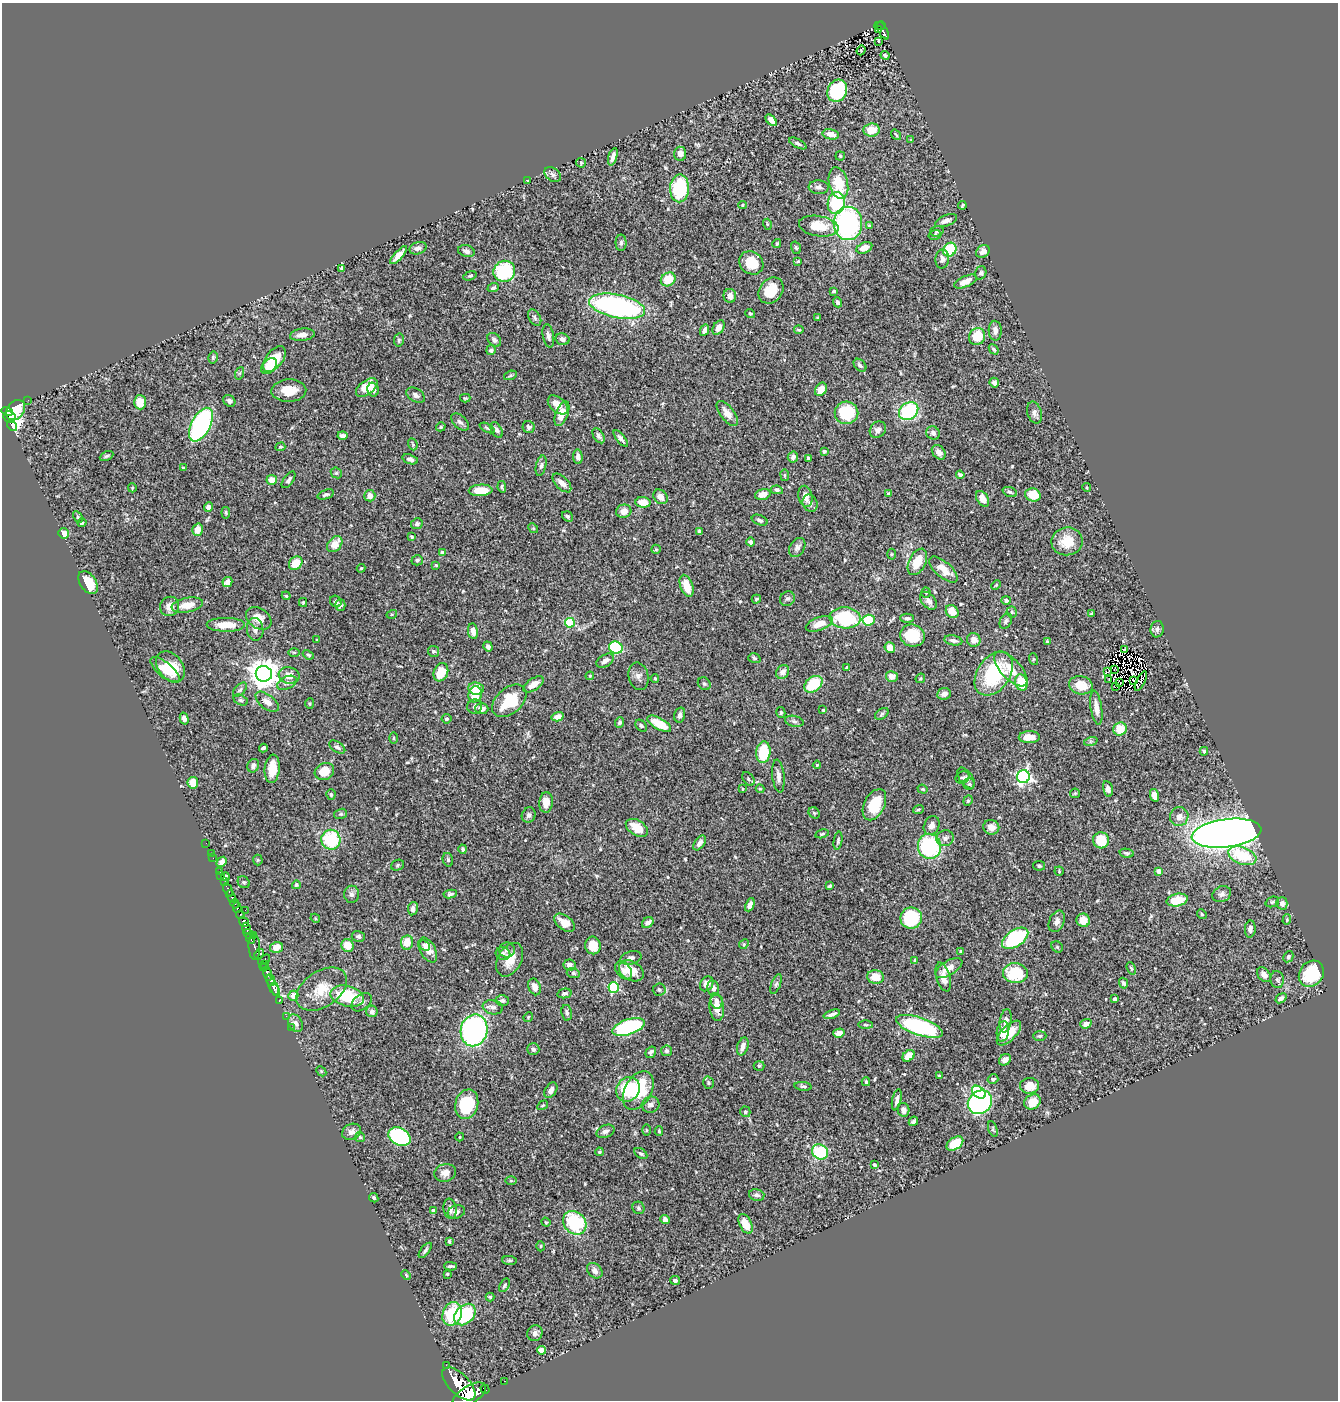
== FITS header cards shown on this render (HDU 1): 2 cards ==
NAXIS1  =                 1336
NAXIS2  =                 1398

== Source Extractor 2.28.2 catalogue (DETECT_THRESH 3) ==
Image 1336 x 1398 px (HDU 1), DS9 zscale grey, 1 PNG px = 1 image px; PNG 1340 x 1402 px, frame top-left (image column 1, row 1398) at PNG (2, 3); each listed source drawn as its Kron ellipse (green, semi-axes under 4 px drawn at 4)
Background 0.574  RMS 0.023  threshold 0.0678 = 3 sigma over >= 5 px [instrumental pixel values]
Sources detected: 550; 5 with non-positive FLUX_AUTO (blend fragments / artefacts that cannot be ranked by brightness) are neither listed nor drawn; of the other 545, the 500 brightest by FLUX_AUTO listed and drawn (45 fainter detections omitted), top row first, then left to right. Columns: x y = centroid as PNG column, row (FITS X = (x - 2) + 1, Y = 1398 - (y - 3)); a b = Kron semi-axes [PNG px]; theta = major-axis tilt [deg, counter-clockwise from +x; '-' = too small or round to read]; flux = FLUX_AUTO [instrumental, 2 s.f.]
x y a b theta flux
880 26 5 4 - 70
878 30 3 3 - 13
883 31 9 3 -62 100
878 41 4 2 - 2.4
861 50 5 3 - 1.5
885 55 4 3 - 4
837 91 11 9 64 120
771 120 7 4 -47 9.7
872 130 8 6 6 24
831 134 8 5 -12 16
896 135 6 3 -54 1.8
911 140 4 3 - 1.5
798 143 9 4 -27 4.1
680 154 7 6 - 11
840 156 4 4 - 1.6
613 157 9 4 73 6.9
581 163 5 4 - 1.8
553 175 9 6 -33 5.2
527 180 3 2 - 1.6
838 183 16 9 -76 40
819 187 10 7 -3 5
680 188 14 9 89 93
836 203 11 8 79 90
742 205 4 4 - 1.8
962 205 4 2 - 2
946 221 11 5 21 7.5
848 223 17 14 -90 260
767 224 5 3 - 1.5
869 225 4 4 - 2
819 226 20 10 -9 36
937 231 7 5 15 2.5
935 235 6 4 17 2.6
621 243 8 5 89 3.7
777 244 5 3 - 2.3
418 248 9 6 19 6
796 248 6 4 -73 2.8
864 248 8 5 25 12
950 250 7 6 - 92
466 251 8 6 -18 6
983 251 7 6 - 8.6
398 255 11 4 47 12
942 259 9 7 87 6.5
798 261 3 3 - 1.9
751 263 13 11 -37 37
342 268 3 3 - 2.9
504 271 11 10 - 100
981 273 7 5 72 3.7
470 276 7 4 20 2
668 279 8 6 34 37
965 282 12 5 23 12
493 288 6 4 19 3.7
771 291 14 11 50 36
834 291 4 3 - 2.1
730 296 7 6 - 10
838 302 5 4 - 5.1
617 306 28 11 -12 340
750 313 5 4 - 2
817 317 4 3 - 1.5
535 318 9 5 -57 4.2
719 328 8 5 59 12
704 330 6 4 65 7.1
799 330 5 3 - 1.8
995 331 10 6 -89 9
302 335 12 6 7 11
548 336 12 5 -80 6
977 336 8 8 - 40
562 339 7 6 - 5.1
399 340 6 5 - 2.7
494 340 8 6 -45 5.2
994 349 5 4 - 2.9
491 350 5 5 - 4
213 357 6 4 76 2.5
274 359 15 8 52 57
860 365 7 5 -45 4.3
269 366 9 6 49 14
240 373 6 4 70 2.4
510 375 7 4 20 2.2
994 383 5 4 - 4.7
367 387 12 7 37 24
821 389 7 5 56 17
373 390 7 5 -75 6.5
289 391 17 11 3 27
416 395 10 6 -32 5.5
465 398 5 4 - 1.7
28 400 2 2 - 6.3
229 401 6 5 - 5.1
140 402 7 6 - 25
558 405 12 7 -41 20
16 410 11 8 50 650
7 411 6 4 -14 880
909 411 10 8 37 120
727 413 15 7 -52 13
846 413 12 11 - 83
1035 413 11 7 -74 6.2
562 414 13 6 69 21
10 417 6 5 - 1000
460 422 10 6 -44 5
201 425 18 9 62 270
12 426 6 4 -53 240
441 427 5 4 - 2.4
529 427 6 6 - 3.9
487 428 8 3 -26 2.1
496 430 8 5 -60 4.3
878 430 9 7 46 6.7
933 433 7 6 - 5.3
342 436 5 4 - 5.2
599 436 8 5 -59 4.3
621 438 10 4 -51 5.1
413 444 6 4 -69 2
280 447 5 3 - 2.1
824 451 4 3 - 3.2
939 452 8 6 -49 9.4
107 456 7 4 26 2.6
578 457 7 5 -84 6.9
793 457 5 5 - 5.1
808 458 4 3 - 2.9
410 459 8 4 -18 5.3
541 466 10 5 76 4.2
183 468 4 3 - 2.2
336 473 6 5 - 2.1
785 475 6 3 -82 1.7
960 475 4 4 - 5.5
272 480 5 5 - 15
288 480 9 4 54 4.6
562 483 12 6 -45 11
502 487 6 4 -83 2.8
132 488 4 4 - 1.8
1087 488 4 3 - 1.5
481 490 12 6 3 28
777 490 6 4 -10 2.6
1010 492 7 4 -20 3.1
763 494 8 5 16 12
888 494 4 4 - 2.3
326 495 8 4 19 3.9
1033 495 8 6 -17 28
370 496 6 5 - 10
805 496 11 7 -78 12
660 497 8 6 -48 12
983 499 9 5 -57 12
643 502 7 5 -6 19
810 503 9 7 -66 6.6
208 507 4 4 - 7
624 511 8 6 15 12
226 513 6 4 -84 2.1
567 516 6 4 -36 2.9
78 517 6 4 -61 2.1
760 520 8 5 -22 3.8
82 523 4 4 - 2.4
417 524 6 5 - 4.3
533 528 5 4 - 1.8
197 530 6 5 - 16
700 531 4 3 - 3.3
63 533 5 5 - 12
412 537 3 3 - 1.7
1067 541 16 14 8 32
750 542 4 4 - 4.3
335 544 9 6 49 19
797 547 10 7 59 6
656 549 5 4 - 1.9
442 553 4 4 - 9
891 554 5 3 - 1.5
417 560 6 5 - 3.9
917 562 14 8 63 33
296 563 7 6 - 28
436 565 3 3 - 1.8
361 568 4 4 - 1.5
943 569 17 7 -41 20
88 582 13 8 -56 36
227 582 5 5 - 10
996 585 5 3 - 1.5
687 586 11 6 -71 25
926 593 5 4 - 1.9
286 596 4 3 - 1.6
756 599 5 4 - 2.2
787 599 8 7 - 4.3
1006 600 5 4 - 3.6
336 601 6 5 - 2.6
928 601 10 6 -51 7.1
303 602 4 4 - 1.6
187 605 16 7 11 19
340 605 6 5 - 3.8
170 606 10 9 - 11
952 611 7 5 -50 18
1012 612 5 5 - 2.6
392 614 5 3 - 1.7
1092 614 4 3 - 2.3
259 618 14 10 -35 17
845 618 15 10 -3 110
907 618 7 4 1 3.1
869 620 6 5 - 45
1006 621 8 5 63 4
570 623 5 4 - 86
819 624 14 6 20 18
226 625 19 7 0 26
255 629 11 8 -83 7.3
1157 629 8 6 81 4.9
473 631 8 5 -81 9.6
912 636 12 11 - 61
317 640 3 3 - 2.6
953 640 9 5 -11 6.5
974 640 7 6 - 11
1047 642 4 3 - 1.6
488 646 5 4 - 3.7
616 648 7 6 - 100
890 648 5 5 - 18
1124 650 4 2 - 2.7
433 651 5 5 - 3.7
294 652 6 4 0 1.6
308 655 6 4 -22 2
754 658 6 4 -17 2.5
1033 659 6 4 -73 1.9
605 661 9 5 31 7.6
171 667 17 12 -50 43
847 668 4 4 - 4.7
1011 669 22 10 -47 27
1114 669 2 2 - 2.4
165 670 18 7 -39 25
1107 671 4 2 - 1.7
441 672 9 7 68 33
783 672 7 6 - 8.8
264 674 8 8 - 2000
994 674 24 16 56 120
289 675 10 8 -11 15
590 676 4 3 - 1.7
638 676 14 10 -77 7.8
892 676 6 5 - 12
655 678 4 3 - 1.5
920 678 5 4 - 2
1109 679 3 2 - 1.8
1134 680 4 3 - 2.8
1141 681 11 2 63 2.2
1021 682 8 6 -73 38
287 683 10 6 25 4.9
1119 683 3 3 - 1.7
533 684 11 6 33 15
704 684 7 5 -41 2.8
813 684 10 7 36 62
1081 685 12 9 -13 25
1116 687 4 2 - 1.6
476 688 7 6 - 34
240 690 9 5 45 3.8
475 694 8 6 74 36
944 694 7 6 - 8.5
241 700 7 5 -26 2.9
509 701 20 12 41 53
267 702 13 7 -38 11
310 704 5 4 - 1.9
475 706 7 7 - 4.7
1096 708 17 5 -82 13
482 709 7 5 -2 8.6
823 710 3 3 - 1.7
781 713 5 4 - 2.4
882 714 7 5 37 3.1
680 715 7 5 75 4.9
558 717 6 4 15 11
184 719 6 4 -75 6.1
447 719 5 4 - 3.2
794 721 9 5 -14 4.4
620 722 5 4 - 3.4
659 724 13 5 -30 43
641 726 7 5 -46 2.7
1120 729 7 6 - 28
1029 737 10 6 1 18
394 738 5 3 - 1.6
1091 741 7 4 18 2.7
337 747 9 5 -32 4
263 748 4 3 - 3.4
1204 751 4 3 - 2
763 752 11 7 85 56
817 765 4 4 - 1.7
253 766 7 5 69 4.7
272 769 14 7 84 25
324 771 10 8 27 29
778 776 16 6 -84 8.1
1023 777 6 6 - 350
962 778 7 6 - 3.4
966 778 12 6 -54 6
748 779 7 5 -53 3.2
193 783 6 5 - 28
969 784 5 5 - 2.7
742 789 3 2 - 1.6
760 789 4 4 - 1.6
923 789 5 4 - 2
1108 789 8 5 -78 5.6
1075 793 5 5 - 2
331 794 5 4 - 2.7
1154 795 6 4 -76 13
968 801 5 4 - 2.2
546 802 10 7 85 16
874 805 17 10 63 50
918 809 5 3 - 1.8
814 813 6 5 - 2.2
341 814 6 5 - 2.7
529 815 8 7 - 4.8
1179 816 9 9 - 9.9
932 826 10 7 66 8.5
991 827 8 7 - 14
637 828 12 7 -31 27
1227 833 35 14 7 2000
822 834 7 4 15 2.2
945 838 9 8 - 6.4
331 840 10 9 - 84
1101 840 8 8 - 46
838 841 9 4 81 3.2
206 843 2 2 - 4.3
700 843 8 5 55 7.5
929 846 12 11 - 150
463 849 4 4 - 3.4
1127 853 7 4 -12 3.1
211 854 2 2 - 4.5
1242 856 14 8 -20 60
213 858 2 2 - 3.1
258 860 5 5 - 1.9
448 860 7 5 -75 2.9
222 862 5 4 - 9.4
397 865 7 5 23 2.5
1039 866 6 5 - 2.6
219 871 2 2 - 12
1059 871 4 4 - 1.8
1159 871 4 4 - 16
221 875 2 2 - 15
225 877 4 3 - 2.5
224 882 2 2 - 7.5
244 882 6 5 - 2.9
296 885 4 4 - 2.6
830 886 4 3 - 2.1
228 890 7 3 -64 87
352 894 8 7 - 5.2
450 894 7 4 8 3.1
1222 894 10 7 25 5.7
231 897 6 3 -68 160
1177 900 11 6 12 38
1272 902 7 5 19 2.6
1282 903 6 5 - 6.8
235 904 4 3 - 340
750 905 7 4 66 7.2
237 908 5 3 - 560
413 909 7 5 79 6
245 910 2 2 - 10
1202 914 5 4 - 2.1
240 915 4 3 - 320
315 918 5 4 - 1.6
911 918 11 10 - 86
1083 920 7 6 - 19
1287 920 5 4 - 1.9
1057 921 11 7 66 8.6
244 922 5 4 - 710
564 923 12 7 -38 19
648 923 6 5 - 7.6
246 928 5 3 - 270
1250 929 8 5 86 5.9
249 934 5 3 - 110
254 935 3 2 - 58
358 936 7 5 -14 4.1
1015 938 15 8 33 130
251 939 5 3 - 190
407 942 7 6 - 23
744 944 5 4 - 1.9
347 945 6 6 - 23
425 945 6 4 -41 4.1
593 945 9 7 -79 24
254 947 13 6 -88 450
276 947 6 5 - 16
1057 947 6 5 - 2.3
428 950 13 7 -61 16
507 950 7 7 - 6.4
961 951 3 2 - 1.6
259 954 5 4 - 330
503 954 7 6 - 4.7
1288 957 6 4 61 3.2
631 958 11 6 15 6.3
264 960 7 3 36 99
510 960 18 12 62 25
915 960 4 3 - 1.8
265 964 4 3 - 100
569 965 6 5 - 8
264 967 4 2 - 130
949 968 15 7 31 16
1131 968 6 4 -70 2.3
624 970 10 7 -52 9
631 971 13 9 -30 27
573 973 6 5 - 3.2
1015 973 12 10 -7 67
268 974 7 4 -77 480
1311 974 14 11 52 71
1264 975 8 6 -50 8.7
876 977 8 7 - 24
943 977 15 7 -73 13
1277 979 8 6 -81 4.1
270 980 6 4 -69 340
1123 983 5 4 - 3.8
707 984 8 6 55 9.7
776 984 10 4 69 3.7
273 986 11 4 -62 270
535 987 8 6 -68 10
614 987 5 5 - 130
713 988 8 5 -79 6
274 989 6 3 -63 240
322 989 28 18 34 40
659 990 6 6 - 3.3
564 993 7 4 12 3.6
293 996 5 5 - 16
347 996 17 10 -13 81
1281 998 6 4 38 5.6
1115 999 4 4 - 7.8
279 1001 2 2 - 8.8
502 1001 7 5 2 4.4
717 1001 8 6 -76 6.3
362 1002 11 7 37 6
493 1007 10 7 -9 6.6
717 1007 13 7 -84 18
372 1011 6 5 - 5.6
567 1013 8 5 -79 4.1
832 1014 8 4 19 5.4
286 1016 2 2 - 8.1
528 1017 5 4 - 1.8
1006 1021 12 6 81 9.7
295 1023 9 6 -59 7.5
1086 1024 6 4 19 7.5
865 1025 7 3 -1 2.3
919 1026 24 8 -19 200
291 1027 3 2 - 6.7
629 1027 17 7 18 160
474 1030 16 13 78 340
1003 1031 10 6 81 16
839 1033 5 4 - 12
1009 1033 16 7 46 29
1040 1036 6 5 - 3.1
743 1046 9 5 73 8.6
533 1049 6 6 - 4
666 1051 5 5 - 3.1
651 1052 6 5 - 4
909 1056 7 5 42 23
1005 1060 6 5 - 8.1
759 1066 5 5 - 2.1
321 1071 6 4 -46 1.8
939 1076 3 3 - 2.2
993 1079 5 4 - 3.7
866 1082 4 3 - 2.5
708 1083 6 5 - 2.9
803 1086 9 4 -7 2.6
1030 1086 9 8 - 20
628 1089 13 11 51 69
551 1090 8 5 57 8.2
638 1091 21 13 61 83
979 1092 8 5 -38 100
897 1100 11 4 78 6.1
980 1102 13 11 40 400
1032 1102 8 7 - 24
467 1104 15 11 74 82
543 1105 6 3 31 1.8
651 1105 9 8 - 7.7
903 1110 7 6 - 7.3
745 1112 5 5 - 2.8
913 1121 5 3 - 3.8
993 1129 8 4 -72 2.3
646 1130 6 3 -89 1.6
605 1131 9 6 23 5.6
659 1131 5 3 - 1.9
352 1132 10 7 26 7.3
360 1137 5 5 - 2.4
399 1137 12 8 -29 180
460 1137 4 4 - 1.6
955 1143 9 6 35 39
599 1152 4 3 - 1.7
820 1152 8 7 - 91
641 1154 7 4 -32 3.1
875 1165 4 3 - 2.3
445 1173 11 8 14 11
511 1181 5 3 - 1.6
757 1195 8 6 -13 4.7
374 1198 5 4 - 2.6
638 1208 6 6 - 3
450 1209 10 6 -82 7.1
433 1211 4 3 - 6
456 1212 9 6 20 5.1
665 1219 5 4 - 8.4
546 1222 5 4 - 1.6
575 1223 13 10 -46 100
746 1224 11 6 -64 22
449 1241 3 3 - 2.4
541 1246 5 3 - 1.6
425 1250 9 4 53 3.4
509 1260 7 4 -6 2.4
450 1266 6 2 -1 2.5
595 1271 9 6 -46 6.8
447 1274 3 3 - 1.9
406 1275 5 3 - 1.8
675 1280 5 4 - 3.5
504 1285 7 4 58 2.6
490 1297 4 4 - 2.3
452 1314 12 9 68 67
465 1314 12 9 45 89
535 1333 8 7 - 5.9
541 1350 4 4 - 24
446 1365 2 2 - 35
504 1381 2 2 - 6.7
459 1384 21 10 -45 5100
485 1389 5 2 - 25
469 1395 19 9 31 4300
At the frame edge (FLAGS 8, measured only in part): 1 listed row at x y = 469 1395
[45 fainter detections neither listed nor drawn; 5 non-positive-flux detections neither listed nor drawn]